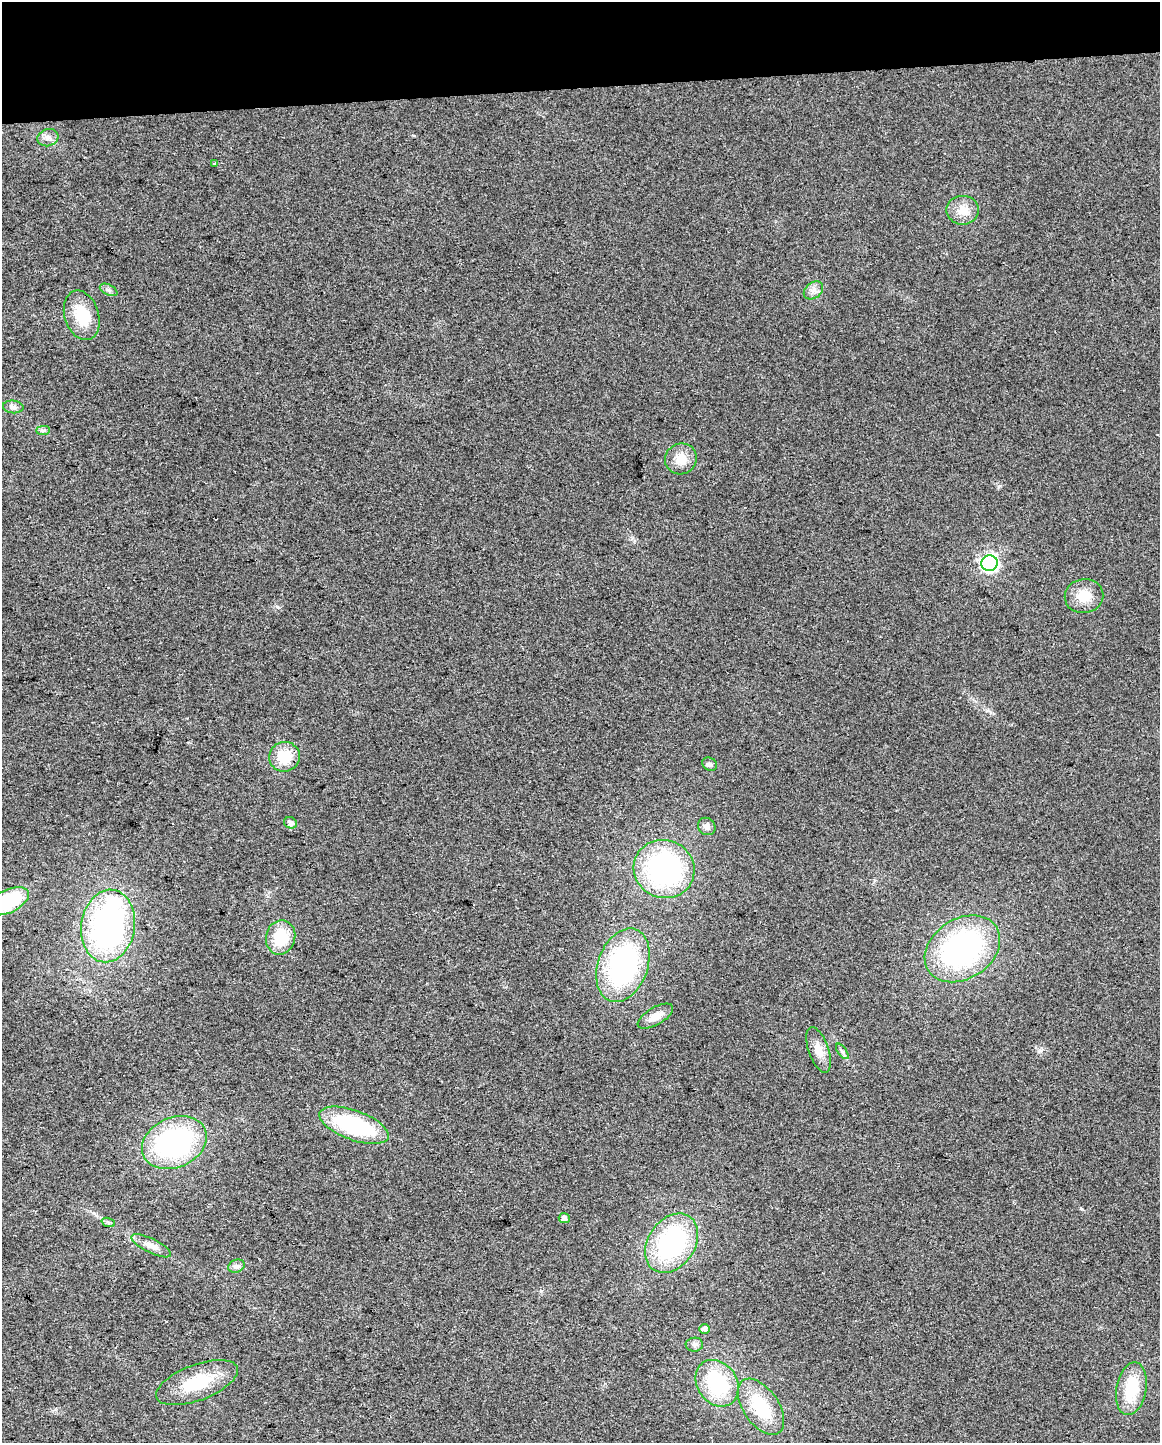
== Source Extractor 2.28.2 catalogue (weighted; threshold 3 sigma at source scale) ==
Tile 3 of 4 x 3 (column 3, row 1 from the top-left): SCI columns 2317-3474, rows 2937-4377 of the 4632 x 4387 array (HDU 1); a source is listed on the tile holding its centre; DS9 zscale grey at full resolution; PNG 1162 x 1445 px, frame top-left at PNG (2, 2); each listed source drawn as its Kron ellipse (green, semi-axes under 4 px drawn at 4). Shown black and unused: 6% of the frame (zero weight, under 2 of 3 exposures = <1% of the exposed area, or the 3 px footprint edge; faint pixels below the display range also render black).
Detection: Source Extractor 2.28.2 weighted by HDU 2 'WHT'; one run over the whole footprint, this tile lists its part. Background 0.0281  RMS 0.0062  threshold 0.0281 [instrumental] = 3 sigma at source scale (4.5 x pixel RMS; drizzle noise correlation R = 1.50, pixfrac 1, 0.0396/0.0396 arcsec/px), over >= 5 px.
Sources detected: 39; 1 inside a brighter object's white glare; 1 cosmic-ray / hot-pixel residue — neither listed nor drawn; the other 37 listed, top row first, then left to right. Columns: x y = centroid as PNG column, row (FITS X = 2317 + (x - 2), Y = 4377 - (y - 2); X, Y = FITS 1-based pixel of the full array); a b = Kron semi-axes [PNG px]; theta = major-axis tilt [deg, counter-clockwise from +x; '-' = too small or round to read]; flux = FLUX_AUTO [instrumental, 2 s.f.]
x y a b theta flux
48 138 11 8 17 3.4
215 163 3 3 - 1.2
963 210 16 14 -1 9.1
109 290 9 5 -26 1.8
813 290 11 7 39 3.4
82 315 25 17 -72 23
13 407 10 6 -7 2.3
43 430 7 4 1 1.5
681 459 16 15 - 10
990 563 8 8 - 200
1084 596 19 17 9 13
284 757 15 15 - 18
710 764 8 6 -34 1.6
290 823 6 5 - 2.9
707 826 9 8 - 3
664 869 31 29 -23 120
8 901 22 11 26 50
108 926 36 27 81 150
281 937 17 14 77 22
962 949 40 30 33 150
623 965 38 25 70 110
655 1016 20 8 30 7
819 1050 24 10 -71 8.3
842 1051 9 4 -54 1.6
354 1125 36 14 -20 64
174 1143 34 25 23 110
564 1218 5 5 - 2.9
108 1222 7 4 -19 1.2
672 1243 32 23 56 95
151 1246 22 7 -26 5.7
236 1266 8 6 20 2.1
705 1329 5 5 - 2.5
694 1345 8 7 - 2.1
197 1383 43 18 21 30
717 1383 25 20 -55 45
1131 1389 27 15 79 26
761 1407 32 17 -55 31
Isophote crosses this tile's border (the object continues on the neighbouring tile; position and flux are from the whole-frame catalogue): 1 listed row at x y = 8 901
Unlisted compact peaks at least as high as the median listed source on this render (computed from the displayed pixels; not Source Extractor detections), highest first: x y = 1000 486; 1082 1209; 278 607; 1040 1051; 987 710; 55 1409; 413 135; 541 1291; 632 538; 94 1213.